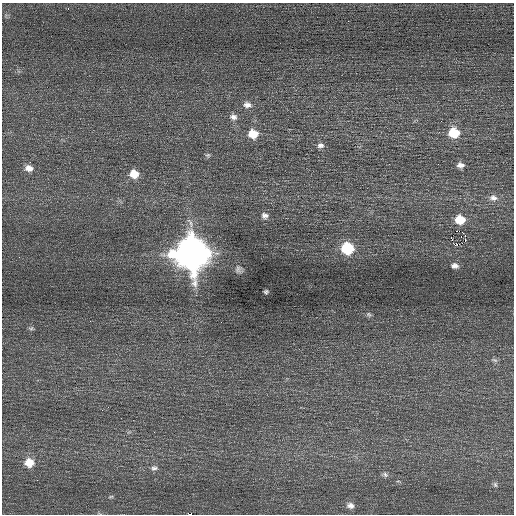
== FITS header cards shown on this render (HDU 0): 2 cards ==
NAXIS1  =                  512 / Axis length
NAXIS2  =                  512 / Axis length

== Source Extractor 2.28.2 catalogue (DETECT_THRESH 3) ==
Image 512 x 512 px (HDU 0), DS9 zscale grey, 1 PNG px = 1 image px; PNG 516 x 516 px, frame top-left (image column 1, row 512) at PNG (2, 3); no overlay
Background 0.199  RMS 0.67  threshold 2.02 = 3 sigma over >= 5 px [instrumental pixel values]
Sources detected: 36; all 36 listed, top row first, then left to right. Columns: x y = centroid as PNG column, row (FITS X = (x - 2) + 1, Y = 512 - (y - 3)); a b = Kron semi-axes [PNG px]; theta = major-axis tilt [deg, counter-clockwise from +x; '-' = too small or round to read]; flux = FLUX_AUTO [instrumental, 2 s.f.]
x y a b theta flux
68 9 2 2 - 88
348 21 2 2 - 79
247 105 12 8 -4 260
233 117 10 8 -11 230
454 133 10 9 - 1300
253 134 10 9 - 760
320 145 9 7 3 180
208 155 7 6 - 94
460 165 8 6 -2 220
29 168 11 8 -11 310
134 174 10 9 - 640
493 198 12 9 -3 270
265 216 9 8 - 200
460 220 8 7 - 870
465 235 3 2 - 260
461 236 2 2 - 35
451 237 3 2 - 460
465 240 3 2 - 240
347 248 9 9 - 2500
191 254 14 13 - 92000
19 257 2 2 - 19
455 266 7 5 -4 170
238 269 10 8 -80 160
266 292 4 4 - 78
369 314 7 6 - 86
90 321 2 2 - 27
31 328 7 5 8 76
495 360 9 5 -26 100
102 410 2 2 - 85
29 463 10 9 - 660
154 468 10 7 4 160
385 475 9 6 -39 120
495 484 8 5 -74 92
111 497 7 3 9 58
350 505 10 7 -14 220
190 514 4 2 - 1200
At the frame edge (FLAGS 8, measured only in part): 1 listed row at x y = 190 514